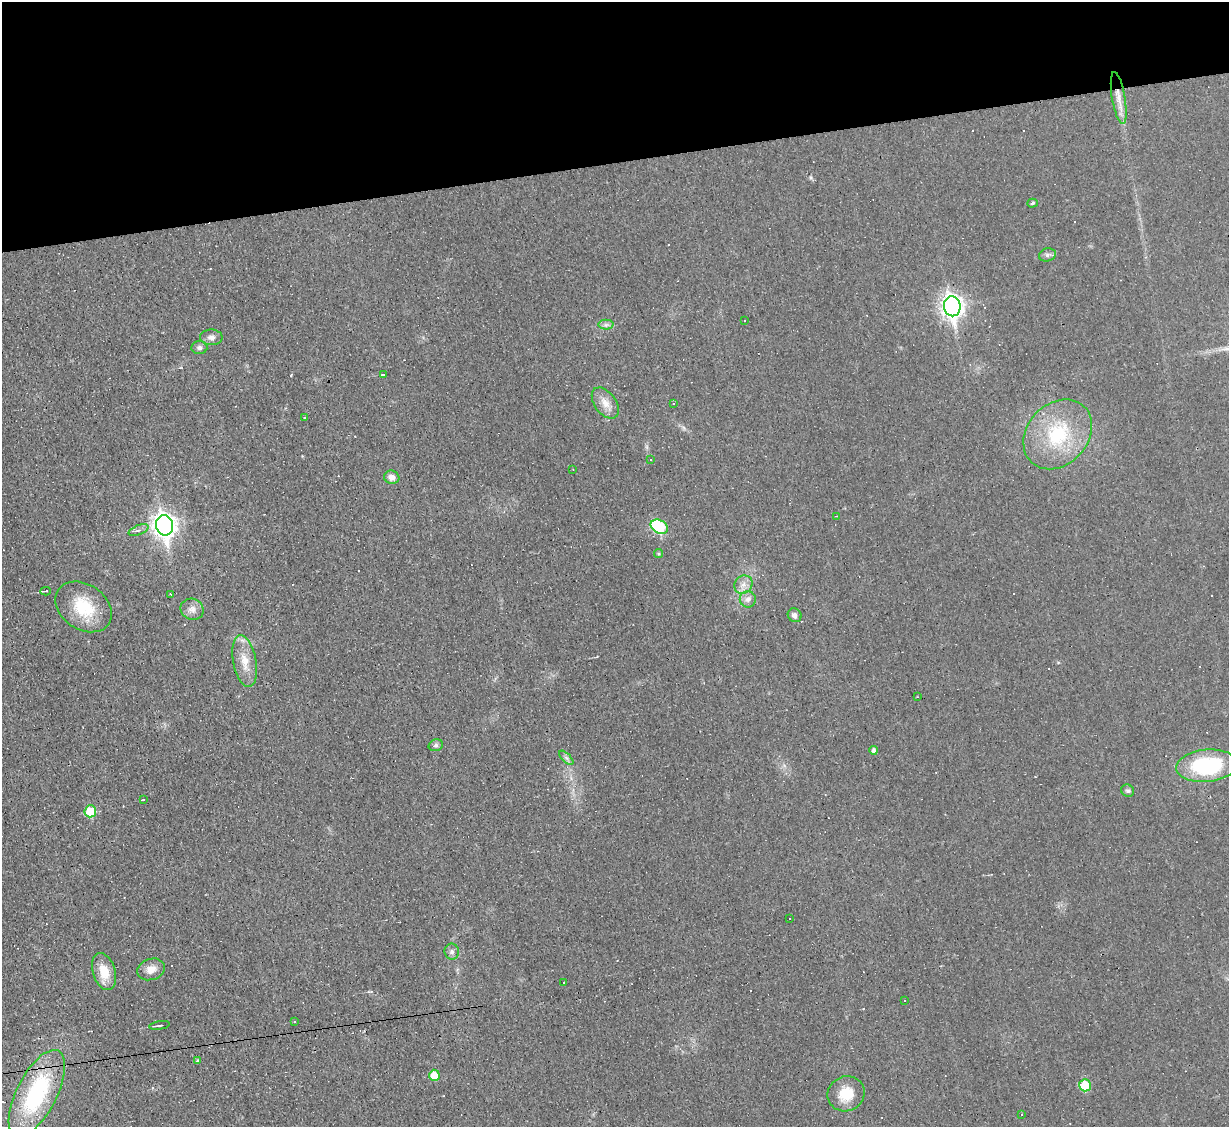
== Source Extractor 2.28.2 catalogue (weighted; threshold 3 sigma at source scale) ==
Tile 3 of 4 x 4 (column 3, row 1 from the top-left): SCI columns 2453-3679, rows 3625-4749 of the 4905 x 4883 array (HDU 1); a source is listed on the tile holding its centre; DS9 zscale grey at full resolution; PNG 1231 x 1129 px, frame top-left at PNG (2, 2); each listed source drawn as its Kron ellipse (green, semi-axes under 4 px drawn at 4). Shown black and unused: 14% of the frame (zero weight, under 3 of 4 exposures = <1% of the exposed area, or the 3 px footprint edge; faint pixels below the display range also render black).
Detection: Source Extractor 2.28.2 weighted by HDU 2 'WHT'; one run over the whole footprint, this tile lists its part. Background 0.0225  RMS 0.0042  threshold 0.0189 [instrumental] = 3 sigma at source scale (4.5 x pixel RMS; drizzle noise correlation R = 1.50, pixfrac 1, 0.05/0.05 arcsec/px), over >= 5 px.
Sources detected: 65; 14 cosmic-ray / hot-pixel residue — neither listed nor drawn; the other 51 listed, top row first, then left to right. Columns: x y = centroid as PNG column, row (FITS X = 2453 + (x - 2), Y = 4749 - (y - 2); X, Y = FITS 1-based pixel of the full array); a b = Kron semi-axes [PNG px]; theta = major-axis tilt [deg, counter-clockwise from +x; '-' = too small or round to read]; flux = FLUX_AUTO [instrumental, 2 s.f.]
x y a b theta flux
1119 98 26 6 -80 5.2
1033 203 5 4 - 0.78
1047 255 8 6 15 1.3
952 306 10 8 -81 250
745 321 3 3 - 0.98
606 325 7 5 1 1.2
211 337 11 8 0 2.1
199 348 8 6 -3 1.3
383 374 3 3 - 0.51
605 403 17 10 -53 4.4
673 403 3 3 - 0.39
305 418 3 2 - 0.45
1058 434 38 30 47 32
650 459 2 2 - 0.38
573 469 3 2 - 0.25
392 477 7 6 - 2.7
836 516 3 2 - 0.33
164 525 10 8 -79 290
659 527 9 6 -27 26
139 530 10 4 22 1.5
659 553 4 4 - 0.56
743 585 10 8 44 2.7
45 591 5 3 - 0.76
171 594 3 2 - 0.43
748 599 8 8 - 2.2
83 607 30 22 -35 18
192 609 12 10 -21 2.7
795 615 7 6 - 1.7
245 661 26 11 -79 7.4
917 697 3 2 - 0.32
436 745 7 5 16 0.99
874 750 4 4 - 1.7
566 758 9 3 -45 0.95
1207 766 30 16 6 38
1128 791 7 6 - 0.93
143 800 3 3 - 1.5
90 811 6 6 - 15
790 919 3 2 - 0.51
452 952 8 7 - 1.5
151 969 14 10 18 3.9
104 972 19 11 -73 8.1
564 982 3 2 - 0.5
904 1001 3 3 - 3.2
294 1022 3 3 - 0.45
160 1025 10 3 9 0.82
198 1061 4 3 - 0.71
434 1075 5 5 - 7.6
1085 1085 6 5 - 13
37 1094 48 20 63 48
846 1094 19 17 24 9.9
1022 1115 3 2 - 0.39
Unlisted compact peaks at least as high as the median listed source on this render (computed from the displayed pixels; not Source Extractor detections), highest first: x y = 811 178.